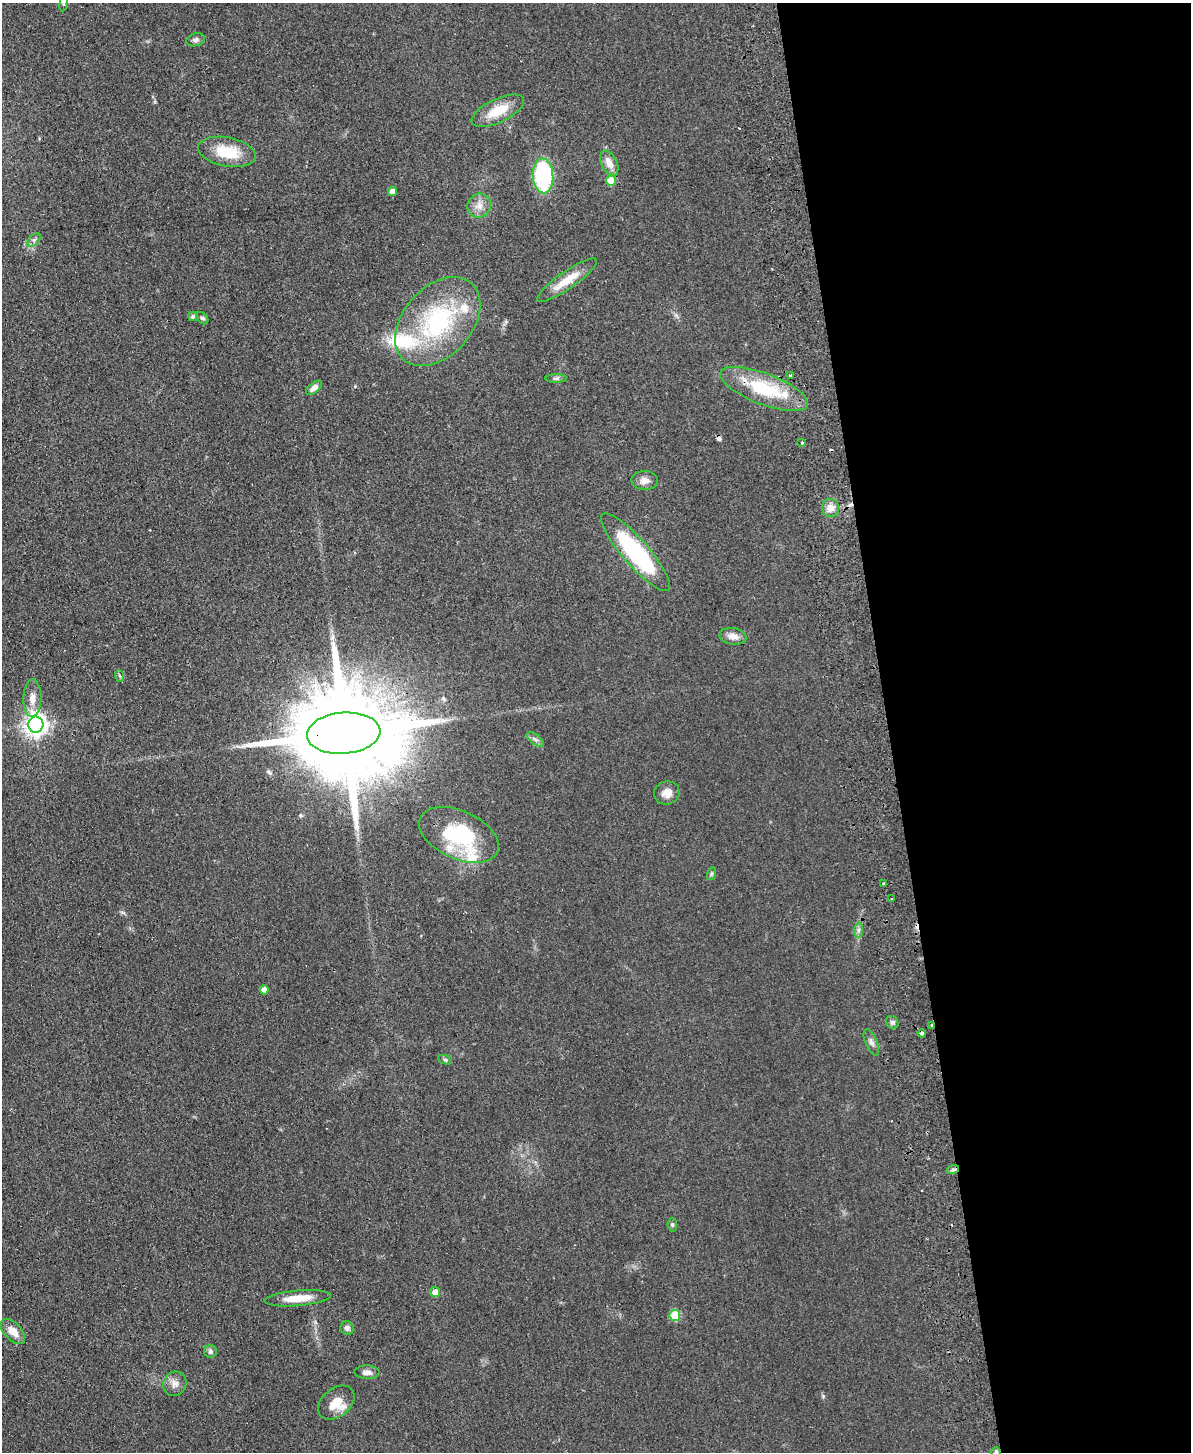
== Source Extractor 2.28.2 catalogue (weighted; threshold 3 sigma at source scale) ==
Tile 8 of 4 x 3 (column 4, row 2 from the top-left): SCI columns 3625-4813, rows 1707-3156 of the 4869 x 4754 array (HDU 1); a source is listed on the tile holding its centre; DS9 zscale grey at full resolution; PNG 1193 x 1454 px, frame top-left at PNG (2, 3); each listed source drawn as its Kron ellipse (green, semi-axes under 4 px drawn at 4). Shown black and unused: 25% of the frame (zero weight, under 2 of 3 exposures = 3% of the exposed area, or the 3 px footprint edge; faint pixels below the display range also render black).
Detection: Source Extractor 2.28.2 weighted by HDU 2 'WHT'; one run over the whole footprint, this tile lists its part. Background 0.0633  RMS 0.0093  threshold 0.042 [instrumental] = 3 sigma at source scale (4.5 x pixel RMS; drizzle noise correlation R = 1.50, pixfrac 1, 0.05/0.05 arcsec/px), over >= 5 px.
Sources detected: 59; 3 cosmic-ray / hot-pixel residue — neither listed nor drawn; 4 inside a brighter listed object's ellipse — not listed separately; the other 52 listed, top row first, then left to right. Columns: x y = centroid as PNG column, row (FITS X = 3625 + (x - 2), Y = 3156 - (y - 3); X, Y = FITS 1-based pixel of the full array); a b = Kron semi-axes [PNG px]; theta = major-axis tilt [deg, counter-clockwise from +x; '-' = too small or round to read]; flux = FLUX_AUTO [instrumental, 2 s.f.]
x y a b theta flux
64 4 7 4 82 1.7
196 40 9 6 15 2.7
498 111 28 12 25 23
227 152 29 14 -11 29
609 163 13 7 -63 9.2
543 176 17 10 -86 110
611 180 5 5 - 22
393 192 4 4 - 6.5
479 206 12 11 - 7.8
34 240 8 5 45 2.4
567 280 36 8 35 19
193 317 4 4 - 1.8
202 318 7 5 -48 2.2
438 322 51 34 48 120
790 375 3 2 - 1.7
556 378 10 4 1 2.2
314 388 10 5 40 4.9
764 389 47 15 -21 57
802 442 3 3 - 2.1
645 480 13 9 -3 6.4
831 508 9 8 - 8.3
636 552 50 13 -49 110
733 636 13 8 -9 7.1
120 676 6 3 -70 1.1
32 698 18 9 89 8.8
36 725 8 7 - 640
344 733 37 20 4 29000
535 740 10 5 -39 2.5
667 793 13 11 17 7.8
459 835 42 24 -24 81
711 874 6 4 71 1.4
883 883 3 2 - 1.1
892 899 3 2 - 1.1
858 930 7 4 88 2.3
264 990 5 4 - 5.3
892 1022 7 5 -57 2.2
931 1025 3 2 - 4.7
922 1033 4 3 - 5.6
871 1042 14 5 -66 3.5
445 1060 7 4 -23 1.5
953 1169 6 4 19 1.7
672 1225 7 5 -84 1.5
435 1292 5 5 - 6.4
298 1298 33 7 5 18
675 1315 5 5 - 39
347 1328 7 6 - 3.2
13 1331 15 8 -46 10
211 1351 6 6 - 3.1
367 1372 12 7 -2 4.9
175 1384 12 11 - 6.5
336 1403 20 14 40 16
996 1452 5 5 - 1.6
Overlapping masked pixels (flux is a lower limit): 5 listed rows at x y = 764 389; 344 733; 931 1025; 922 1033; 953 1169
Isophote crosses this tile's border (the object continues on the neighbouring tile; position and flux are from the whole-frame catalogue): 2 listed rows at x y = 64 4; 996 1452